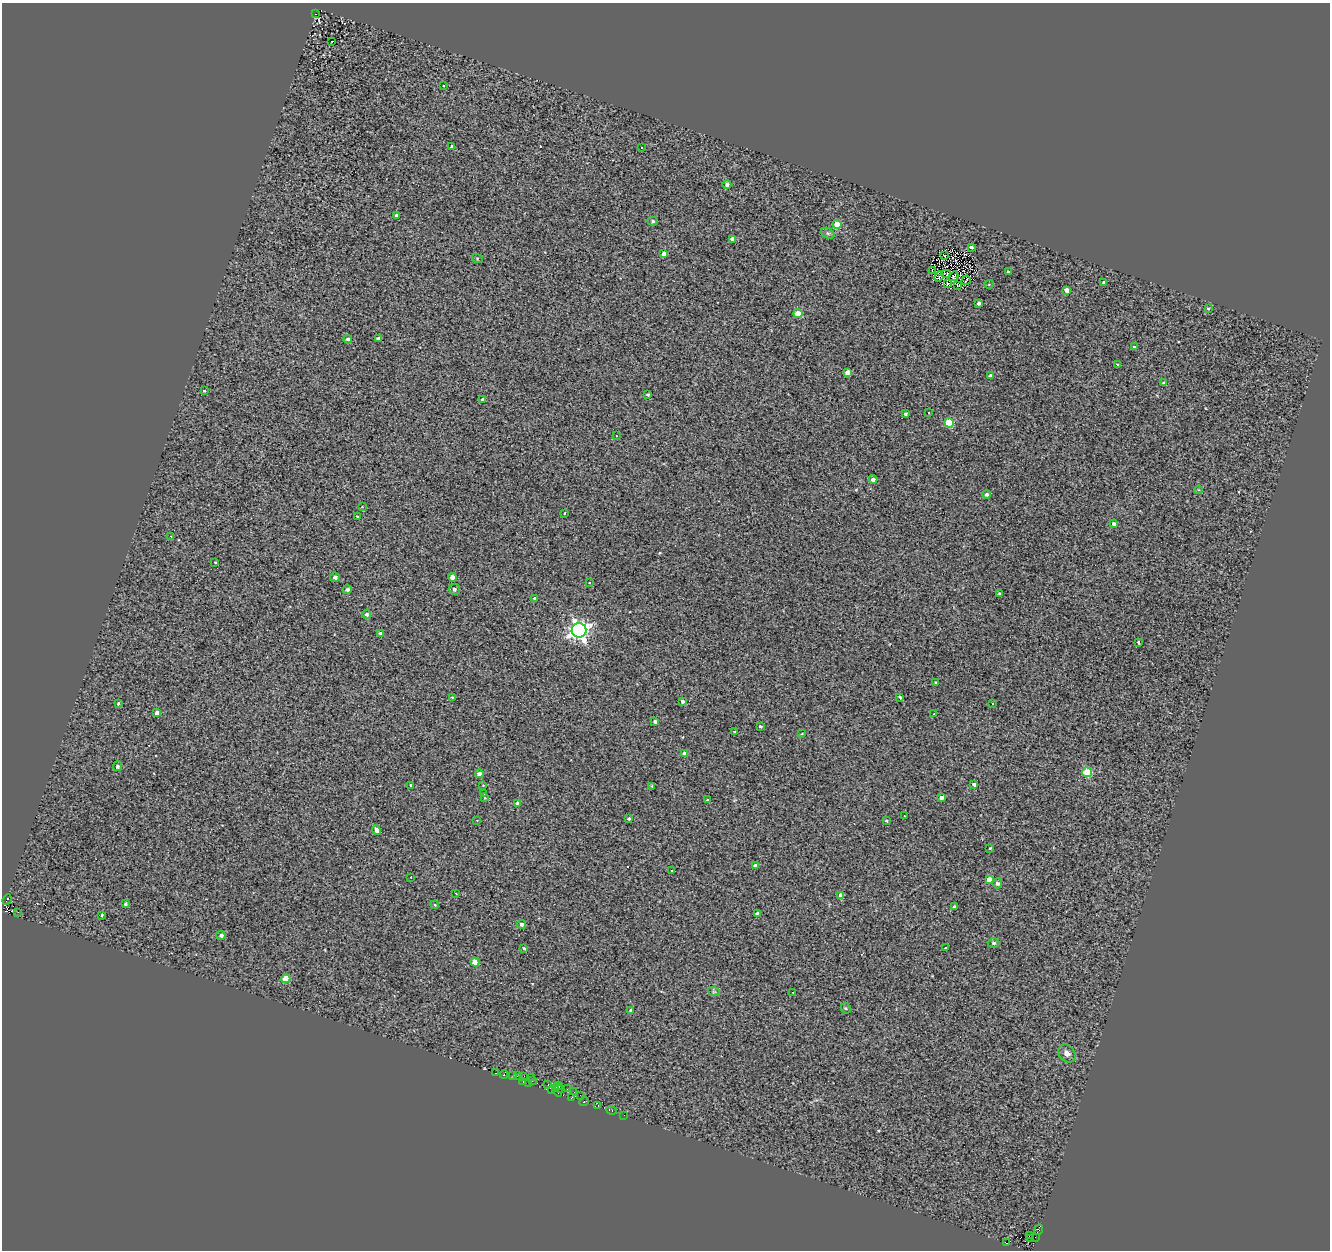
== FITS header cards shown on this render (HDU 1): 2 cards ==
NAXIS1  =                 1328
NAXIS2  =                 1248

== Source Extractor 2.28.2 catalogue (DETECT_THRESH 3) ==
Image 1328 x 1248 px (HDU 1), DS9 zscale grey, 1 PNG px = 1 image px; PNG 1332 x 1252 px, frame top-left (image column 1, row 1248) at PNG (2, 3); each listed source drawn as its Kron ellipse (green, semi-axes under 4 px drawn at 4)
Background 0.0962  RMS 1.3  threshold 4.05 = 3 sigma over >= 5 px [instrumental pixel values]
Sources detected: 151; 4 with non-positive FLUX_AUTO (blend fragments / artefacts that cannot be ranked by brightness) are neither listed nor drawn; the other 147 listed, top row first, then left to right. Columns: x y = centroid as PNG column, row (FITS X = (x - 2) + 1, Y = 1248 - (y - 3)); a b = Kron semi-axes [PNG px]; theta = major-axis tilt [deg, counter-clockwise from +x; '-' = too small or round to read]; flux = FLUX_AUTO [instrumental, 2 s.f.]
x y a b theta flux
316 14 4 3 - 400
332 41 2 2 - 100
444 86 3 3 - 110
452 146 4 4 - 160
642 147 3 2 - 110
727 185 4 4 - 260
397 215 3 3 - 210
653 221 5 4 - 160
837 224 4 4 - 2000
828 233 7 5 -30 170
732 239 4 4 - 370
971 247 4 3 - 1600
664 254 4 4 - 560
944 256 3 2 - 78
477 258 5 3 - 80
932 270 3 2 - 110
1008 272 3 3 - 230
946 274 4 2 - 74
953 276 5 3 - 110
939 277 5 2 - 61
966 280 5 2 - 93
1104 282 4 4 - 130
948 284 3 2 - 98
989 284 5 3 - 70
958 285 3 2 - 53
1066 290 4 4 - 540
978 303 3 3 - 230
1208 309 4 3 - 86
798 314 4 4 - 2300
347 339 4 4 - 180
379 339 4 3 - 290
1135 347 3 3 - 2600
1118 365 3 3 - 1300
848 372 4 4 - 590
990 375 3 3 - 170
1164 383 4 3 - 130
205 390 3 3 - 420
648 394 3 3 - 140
483 400 4 3 - 290
928 413 3 3 - 130
905 414 3 3 - 150
949 423 5 4 - 3500
616 436 3 3 - 250
873 479 4 4 - 300
1199 490 4 3 - 77
986 494 4 4 - 250
362 507 3 3 - 160
565 513 3 2 - 61
357 516 3 2 - 180
1114 524 4 3 - 260
171 536 3 2 - 110
215 562 3 3 - 170
335 577 5 4 - 250
452 577 4 4 - 460
589 583 3 2 - 390
454 589 5 5 - 240
347 590 5 4 - 220
1000 593 3 3 - 130
535 598 3 3 - 140
367 614 4 4 - 200
579 630 7 7 - 37000
381 633 4 3 - 260
1138 642 3 2 - 100
936 683 4 3 - 150
452 697 4 2 - 55
900 697 4 3 - 120
682 701 3 3 - 220
118 704 3 3 - 480
993 704 3 2 - 130
157 713 4 4 - 480
934 714 3 2 - 400
655 721 4 3 - 210
761 726 3 3 - 690
734 732 3 3 - 91
802 734 3 2 - 57
685 754 4 4 - 560
118 766 5 4 - 200
1087 772 5 5 - 3700
479 774 4 4 - 400
974 784 3 3 - 190
411 785 3 3 - 400
483 785 3 2 - 90
652 786 3 3 - 120
484 794 3 3 - 160
485 798 3 3 - 220
941 798 4 4 - 300
707 800 3 2 - 84
517 803 4 4 - 250
904 816 3 3 - 130
629 818 4 3 - 150
477 820 3 3 - 120
887 821 3 3 - 450
376 830 5 3 - 390
990 848 3 2 - 75
756 865 4 3 - 400
672 870 3 3 - 340
411 877 2 2 - 61
989 879 4 4 - 730
997 883 5 5 - 260
456 893 3 2 - 93
841 895 4 4 - 620
7 900 5 3 - 160
125 904 3 3 - 160
435 905 4 3 - 66
954 907 3 3 - 190
18 912 4 4 - 110
758 913 4 4 - 340
102 915 4 3 - 85
522 924 4 4 - 240
221 935 4 4 - 230
994 943 6 4 -2 170
945 948 3 2 - 95
524 949 3 3 - 230
475 962 4 4 - 1400
286 979 4 4 - 2100
714 992 6 4 -18 120
793 992 3 2 - 150
846 1008 5 4 - 110
631 1011 3 3 - 950
1067 1053 10 8 -54 430
496 1073 3 2 - 160
504 1074 4 3 - 760
512 1075 3 2 - 88
517 1076 2 2 - 290
524 1076 3 2 - 170
531 1077 2 2 - 860
523 1081 3 2 - 350
532 1081 3 2 - 74
528 1083 2 2 - 21
548 1085 4 2 - 22
559 1086 3 2 - 170
555 1088 4 2 - 500
567 1089 2 2 - 340
558 1090 6 2 88 13
552 1091 3 2 - 140
574 1092 2 2 - 97
580 1095 3 2 - 71
571 1097 3 2 - 180
584 1102 5 3 - 300
598 1105 3 2 - 130
611 1110 5 3 - 280
624 1115 2 2 - 460
1039 1230 5 3 - 2800
1030 1235 3 2 - 140
1035 1237 2 2 - 46
1031 1239 2 2 - 3.2
1006 1243 3 2 - 200
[4 non-positive-flux detections neither listed nor drawn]